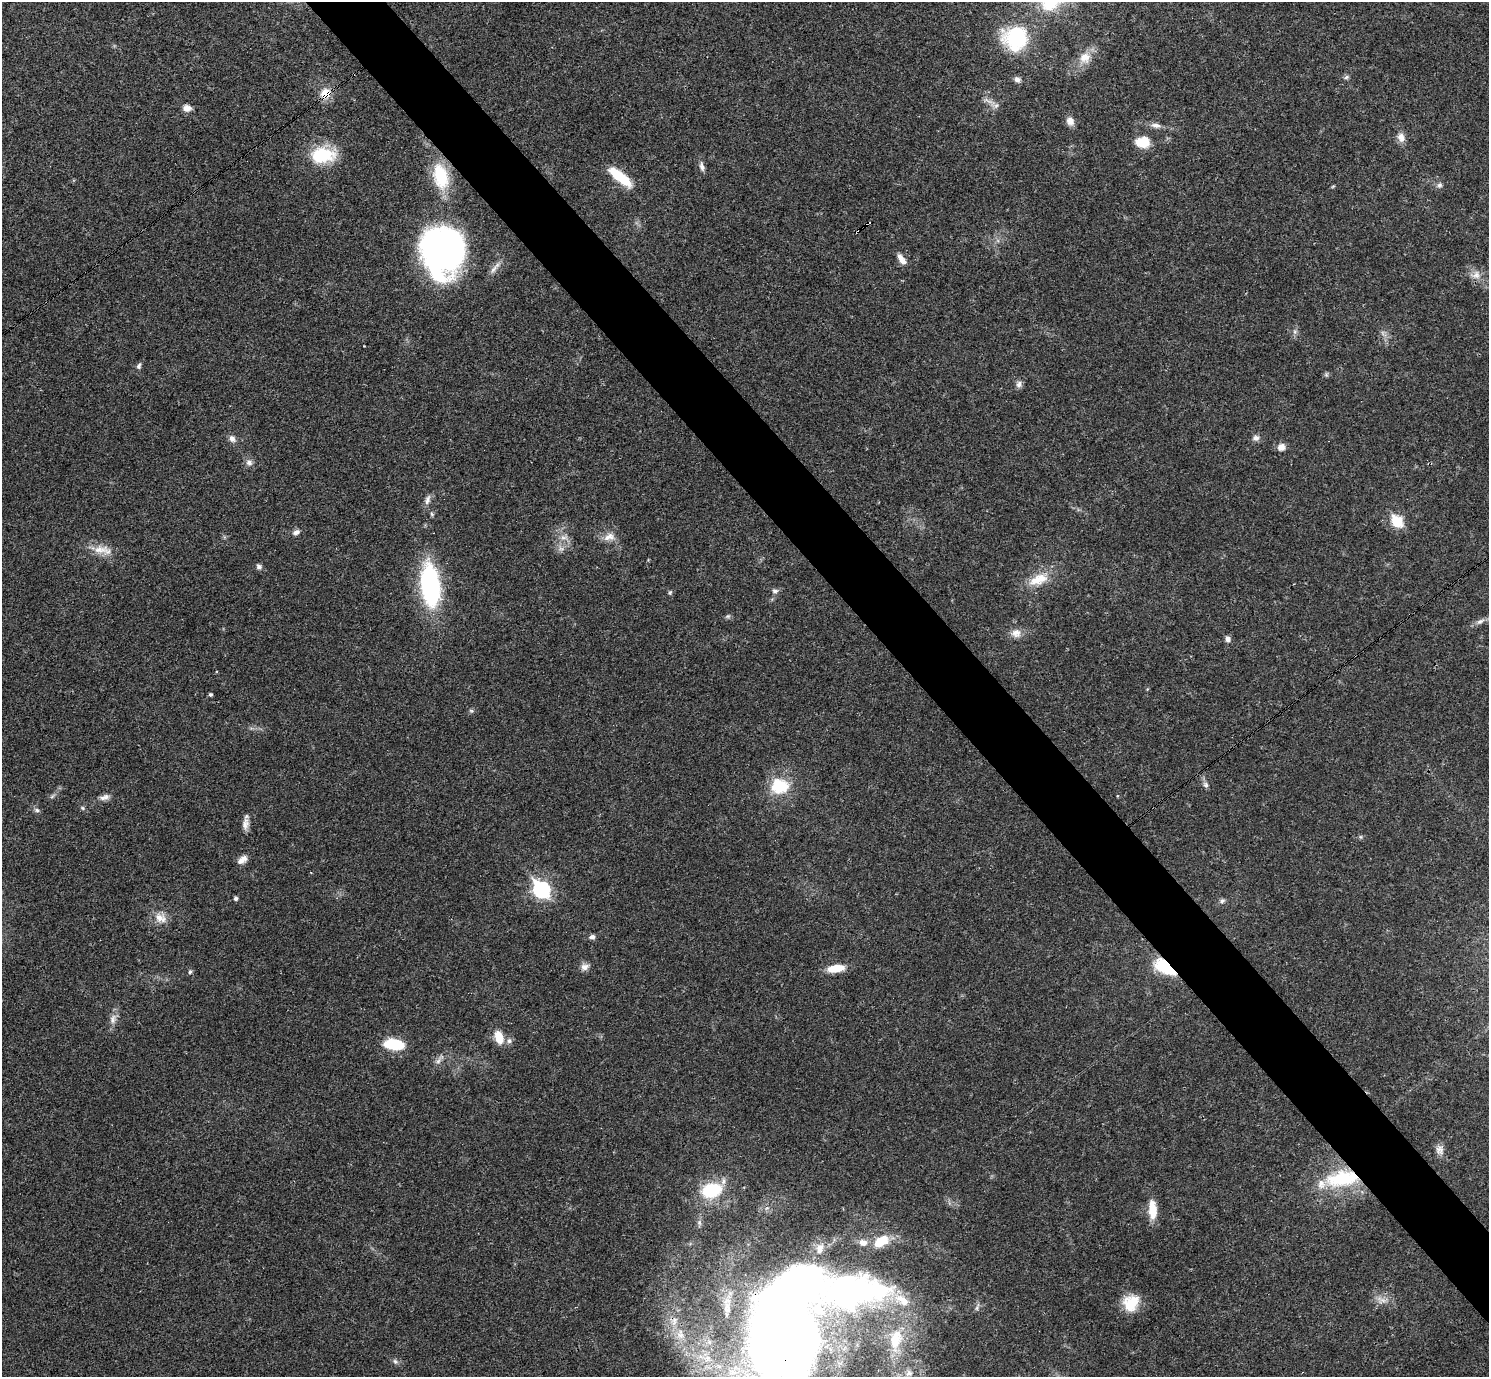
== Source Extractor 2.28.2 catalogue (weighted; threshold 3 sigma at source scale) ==
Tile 6 of 4 x 4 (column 2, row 2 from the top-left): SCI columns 1489-2975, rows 2905-4279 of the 5953 x 5950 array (HDU 1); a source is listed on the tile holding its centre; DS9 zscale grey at full resolution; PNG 1491 x 1379 px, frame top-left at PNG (2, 2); no overlay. Shown black and unused: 5% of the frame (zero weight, under 3 of 4 exposures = <1% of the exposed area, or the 3 px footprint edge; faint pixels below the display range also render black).
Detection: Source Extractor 2.28.2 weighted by HDU 2 'WHT'; one run over the whole footprint, this tile lists its part. Background 0.0361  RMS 0.0026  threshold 0.0118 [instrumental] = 3 sigma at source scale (4.5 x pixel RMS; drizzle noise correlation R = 1.50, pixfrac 1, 0.05/0.05 arcsec/px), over >= 5 px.
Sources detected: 96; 2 inside a brighter object's white glare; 1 cosmic-ray / hot-pixel residue — not listed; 11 inside a brighter listed object's ellipse — not listed separately; the other 82 listed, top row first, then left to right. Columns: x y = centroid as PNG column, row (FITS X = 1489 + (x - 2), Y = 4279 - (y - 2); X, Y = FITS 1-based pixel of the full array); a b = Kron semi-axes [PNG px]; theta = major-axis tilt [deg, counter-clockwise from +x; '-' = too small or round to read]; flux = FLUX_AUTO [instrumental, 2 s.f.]
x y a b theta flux
1050 2 26 23 27 17
1015 38 30 29 - 19
1085 58 16 15 - 3.8
1346 77 7 5 24 0.57
1017 79 8 7 - 1.1
326 93 14 13 - 3.9
988 101 19 5 -22 1.4
187 108 9 7 -7 1.8
1070 121 11 9 -60 1.8
1156 125 14 7 -10 1.4
1401 137 12 9 -72 1.9
1142 142 15 11 -1 5.5
322 155 25 15 4 15
702 166 14 6 -78 1.1
441 176 34 19 -75 12
620 177 28 9 -39 9.4
1439 185 7 6 - 0.73
1333 186 6 3 19 0.27
857 232 4 3 - 1.2
442 250 48 40 -77 96
901 259 15 7 -56 2
493 269 19 6 55 1.6
1476 275 13 12 - 2.2
1295 332 6 6 - 0.63
139 366 8 6 68 0.71
1326 374 6 6 - 0.44
1019 384 10 7 81 1.1
1256 438 9 8 - 1.1
232 439 9 8 - 1.2
1281 447 8 8 - 1.8
249 462 9 8 - 1.2
427 500 14 7 72 1.3
432 514 6 5 - 0.44
1397 521 7 6 - 15
296 532 9 6 26 1.1
564 537 12 6 -10 1.4
609 537 17 10 15 2.5
102 550 28 11 -8 4.2
259 567 7 6 - 0.8
1038 579 30 14 21 6.3
430 585 44 18 -84 36
775 591 9 6 2 0.77
670 592 7 4 63 0.38
728 616 6 5 - 0.47
1480 621 13 6 29 1.3
1016 633 14 11 -13 2.2
1228 639 6 6 - 1.1
210 695 4 4 - 0.5
471 711 6 5 - 0.46
1206 785 8 7 - 0.83
780 786 9 8 - 19
52 796 8 4 38 0.52
105 797 14 7 16 1.4
83 808 6 5 - 0.42
37 810 8 6 -18 0.65
245 824 17 8 82 1.8
1361 837 6 4 -71 0.35
242 860 13 8 36 1.7
541 889 8 7 - 73
236 898 5 4 - 0.69
1222 901 7 6 - 0.69
160 918 17 13 -25 3.2
592 937 7 5 5 0.84
585 967 11 8 20 1.4
1165 967 19 9 -31 15
836 968 19 8 8 4.9
190 972 5 5 - 0.55
113 1019 15 8 79 1.8
499 1037 12 8 -72 5.4
509 1041 7 7 - 0.85
394 1044 18 10 -7 11
438 1061 12 5 59 1.1
1440 1150 13 11 -78 1.7
1342 1179 47 20 9 19
711 1190 27 19 14 12
1153 1210 22 9 -87 4.9
699 1222 9 6 -89 0.79
853 1292 259 98 23 200
1382 1300 16 6 -21 1.8
1131 1303 21 17 62 6.8
787 1335 78 60 87 320
395 1362 8 6 -49 0.68
Overlapping masked pixels (flux is a lower limit): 6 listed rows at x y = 326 93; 857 232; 1165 967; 1342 1179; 853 1292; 787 1335
Isophote crosses this tile's border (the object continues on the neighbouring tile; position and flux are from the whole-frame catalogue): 3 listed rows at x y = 1050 2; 853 1292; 787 1335